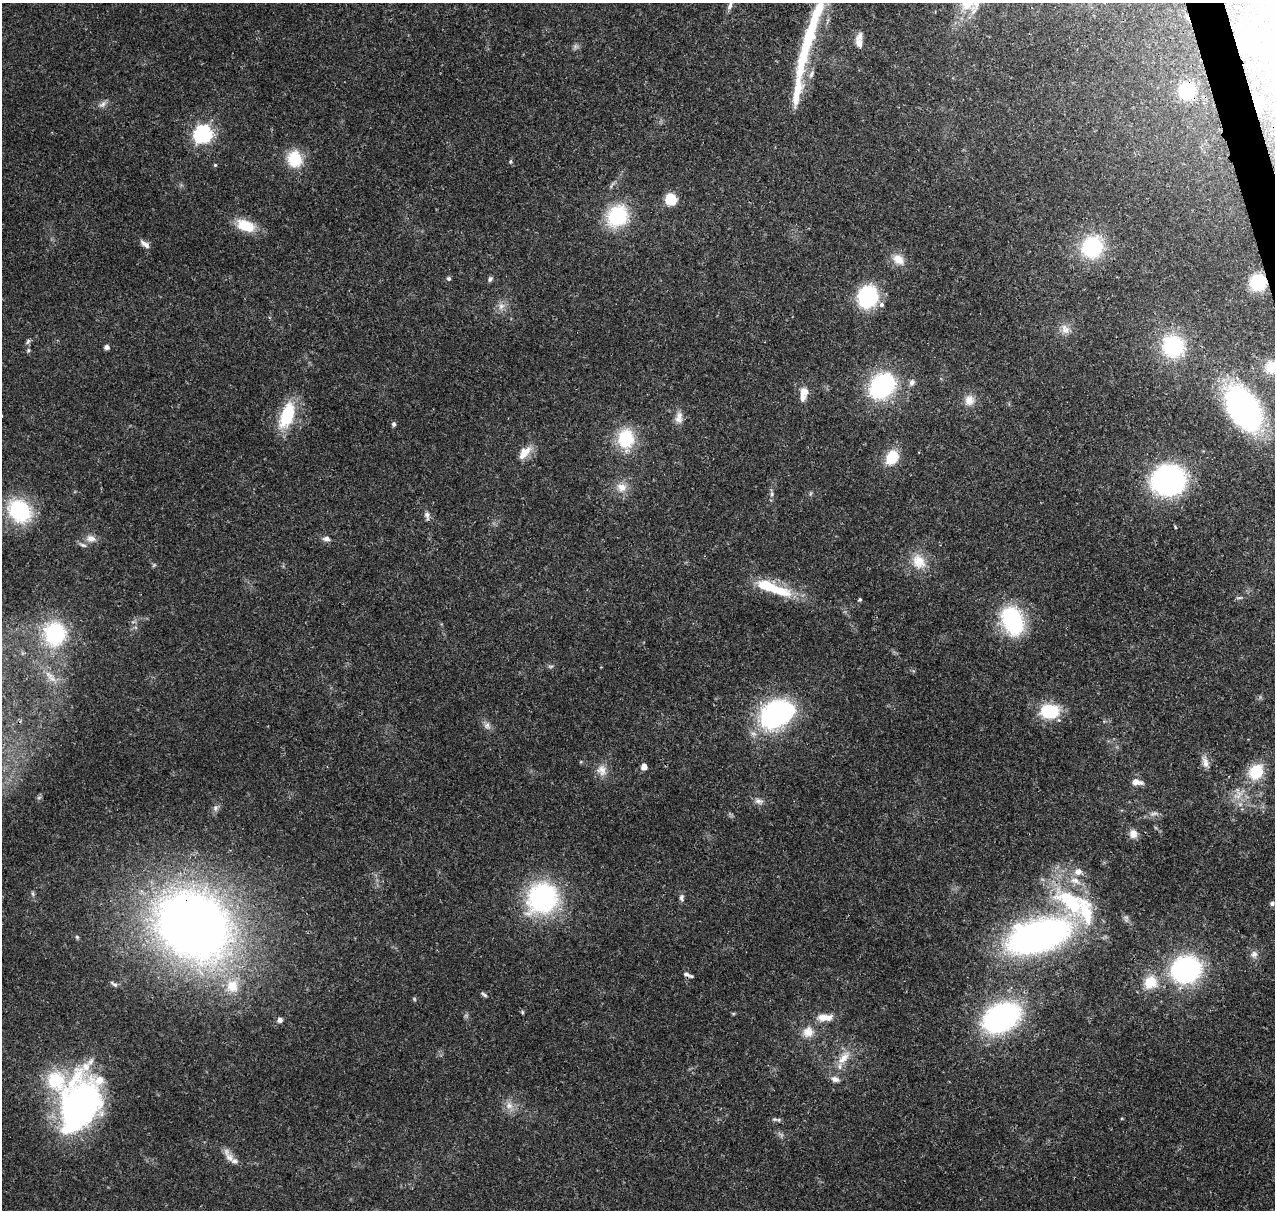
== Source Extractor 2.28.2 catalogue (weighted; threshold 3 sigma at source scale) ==
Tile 10 of 4 x 4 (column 2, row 3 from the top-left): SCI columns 1388-2660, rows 1337-2544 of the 5323 x 5036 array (HDU 1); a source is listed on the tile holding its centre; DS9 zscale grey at full resolution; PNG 1277 x 1212 px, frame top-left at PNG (2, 3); no overlay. Shown black and unused: <1% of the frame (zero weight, under 3 of 4 exposures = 7% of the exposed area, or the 3 px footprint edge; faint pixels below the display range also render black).
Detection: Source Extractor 2.28.2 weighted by HDU 2 'WHT'; one run over the whole footprint, this tile lists its part. Background 0.0736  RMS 0.0034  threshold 0.0152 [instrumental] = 3 sigma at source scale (4.5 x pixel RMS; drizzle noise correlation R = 1.50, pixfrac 1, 0.0396/0.0396 arcsec/px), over >= 5 px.
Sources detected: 111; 1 too faint to see at this stretch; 1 inside a brighter object's white glare — not listed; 10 inside a brighter listed object's ellipse — not listed separately; the other 99 listed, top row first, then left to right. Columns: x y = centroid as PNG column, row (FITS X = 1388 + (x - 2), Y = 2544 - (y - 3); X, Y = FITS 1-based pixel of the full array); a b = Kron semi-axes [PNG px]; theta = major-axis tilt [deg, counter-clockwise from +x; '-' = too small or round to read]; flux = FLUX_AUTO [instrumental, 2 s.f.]
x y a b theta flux
730 6 13 6 72 1.4
809 36 61 15 71 22
1248 39 17 16 - 14
859 43 14 9 -81 2.5
575 46 7 5 -46 0.8
811 74 12 6 66 1.5
1187 91 14 13 - 18
797 92 61 12 80 11
103 104 10 7 56 1.4
1256 105 14 5 -73 1.9
203 134 7 7 - 110
295 159 19 16 -79 11
510 162 6 4 59 0.49
215 165 4 4 - 0.4
670 199 10 9 - 9.9
617 216 25 21 52 22
245 225 21 12 -21 9.7
145 244 14 6 -36 1.7
1092 247 25 23 56 26
898 259 18 12 -39 4.4
449 278 5 5 - 0.74
490 279 8 5 47 0.82
1258 282 11 11 - 20
868 297 16 13 70 40
882 305 6 6 - 1.1
501 306 11 8 58 2.1
1065 329 14 11 -71 2.9
28 342 8 5 69 0.77
1173 346 25 24 - 25
106 347 5 4 - 1.5
28 350 6 5 - 0.54
1272 367 18 17 - 6.9
912 382 9 7 51 1.4
882 386 17 13 45 69
804 394 20 10 76 3.8
969 400 14 13 - 3.8
1243 408 31 19 -58 130
287 416 34 16 70 16
679 417 17 10 75 2.7
394 424 5 5 - 0.84
626 439 23 19 -88 16
525 451 18 12 24 4.1
892 457 15 12 60 9.3
1168 480 25 23 -3 85
622 487 14 12 -22 3.9
772 494 8 5 85 0.94
20 511 26 21 -45 28
427 516 12 6 -82 1.4
1175 527 4 3 - 0.37
91 538 13 10 -14 2.4
326 539 9 7 -5 1.5
919 562 23 17 -58 7.4
780 591 37 13 -16 13
1239 598 9 3 4 0.54
860 600 4 4 - 0.5
1012 621 28 19 -69 36
55 634 30 27 -82 31
551 666 8 4 1 0.62
49 675 19 9 -50 4.2
780 711 25 16 -7 55
1050 711 19 14 0 18
487 726 11 8 -66 1.6
1205 762 19 7 -76 2.3
644 767 5 5 - 3.2
602 770 16 13 -74 3.6
1256 772 18 15 56 11
1136 782 11 6 -9 3
1238 795 16 9 53 3.7
759 801 13 7 -5 1.7
215 808 8 6 70 1.1
1153 814 12 5 17 1.3
1133 834 11 10 - 2.5
1078 872 11 10 - 2.4
33 894 6 4 -71 0.55
542 898 35 32 46 49
681 898 10 6 -84 1.1
1070 901 51 24 -39 36
1272 904 5 4 - 0.95
193 925 60 49 -35 360
1038 936 57 28 17 140
77 937 6 4 -47 0.49
1254 954 10 9 - 1.7
1186 969 21 17 15 76
686 974 10 6 -18 1.2
1150 982 18 17 - 8.4
114 984 11 5 -32 0.88
232 986 19 17 75 8.4
484 994 9 4 -40 0.7
522 1012 5 5 - 0.44
822 1017 16 10 6 3.5
1001 1018 25 17 28 110
280 1020 5 5 - 1.6
808 1032 15 14 - 4.4
844 1057 24 10 47 5.5
835 1079 11 7 -17 1.8
79 1105 62 37 71 110
509 1105 12 10 -47 2.8
775 1119 11 5 -9 0.89
228 1156 22 8 -60 2.9
Overlapping masked pixels (flux is a lower limit): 5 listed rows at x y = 1187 91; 1256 105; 1258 282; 193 925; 686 974
Isophote crosses this tile's border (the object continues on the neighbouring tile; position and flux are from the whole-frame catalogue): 2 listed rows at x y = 730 6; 1272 367